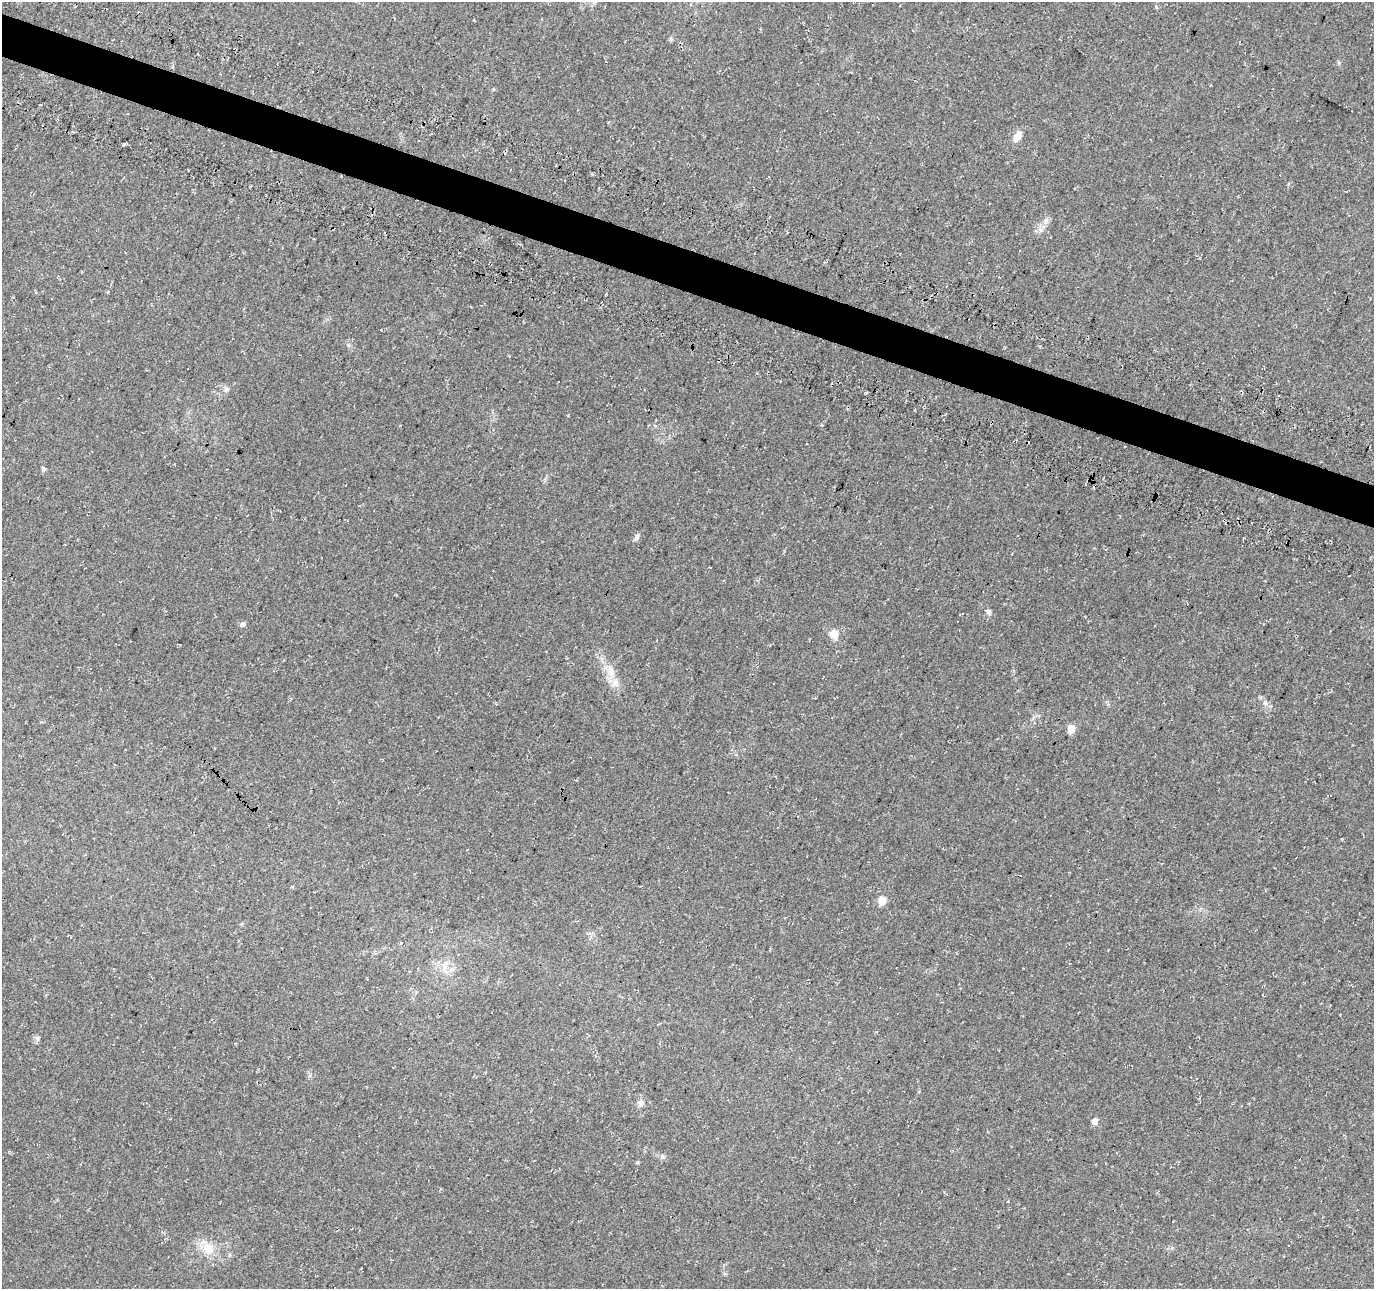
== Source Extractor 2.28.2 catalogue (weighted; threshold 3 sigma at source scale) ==
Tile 11 of 4 x 4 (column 3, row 3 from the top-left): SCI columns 2780-4151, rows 1619-2905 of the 5548 x 5749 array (HDU 1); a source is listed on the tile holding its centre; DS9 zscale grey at full resolution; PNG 1376 x 1291 px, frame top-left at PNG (2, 2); no overlay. Shown black and unused: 3% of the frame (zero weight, under 3 of 4 exposures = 4% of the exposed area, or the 3 px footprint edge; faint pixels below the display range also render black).
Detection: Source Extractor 2.28.2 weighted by HDU 2 'WHT'; one run over the whole footprint, this tile lists its part. Background 0.0805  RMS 0.0079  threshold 0.0355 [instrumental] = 3 sigma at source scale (4.5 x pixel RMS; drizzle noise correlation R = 1.50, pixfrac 1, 0.0396/0.0396 arcsec/px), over >= 5 px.
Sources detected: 21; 1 cosmic-ray / hot-pixel residue — not listed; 1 inside a brighter listed object's ellipse — not listed separately; the other 19 listed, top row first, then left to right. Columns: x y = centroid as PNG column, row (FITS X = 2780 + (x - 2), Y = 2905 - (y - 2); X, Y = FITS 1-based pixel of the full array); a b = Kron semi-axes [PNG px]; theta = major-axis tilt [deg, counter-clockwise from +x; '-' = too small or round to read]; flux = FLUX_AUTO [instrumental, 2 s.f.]
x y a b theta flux
1017 136 13 8 57 7.2
226 389 7 4 1 1.5
655 426 5 3 - 0.97
43 469 6 5 - 1.7
1224 520 4 4 - 1.6
637 537 10 6 65 2.4
989 612 8 6 -74 2.1
243 624 7 6 - 2
834 634 10 9 - 8.1
611 673 16 8 -79 8.4
1265 703 8 6 -71 2.4
1071 729 6 6 - 12
882 901 7 7 - 11
445 967 19 5 79 5.4
38 1038 8 5 -83 1.7
640 1103 10 7 -81 3.5
1094 1121 6 6 - 5
662 1157 8 4 -81 1.3
208 1248 17 13 -45 13
Overlapping masked pixels (flux is a lower limit): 1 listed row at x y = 1224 520
Unlisted compact peaks at least as high as the median listed source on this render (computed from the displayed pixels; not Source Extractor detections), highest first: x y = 124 144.